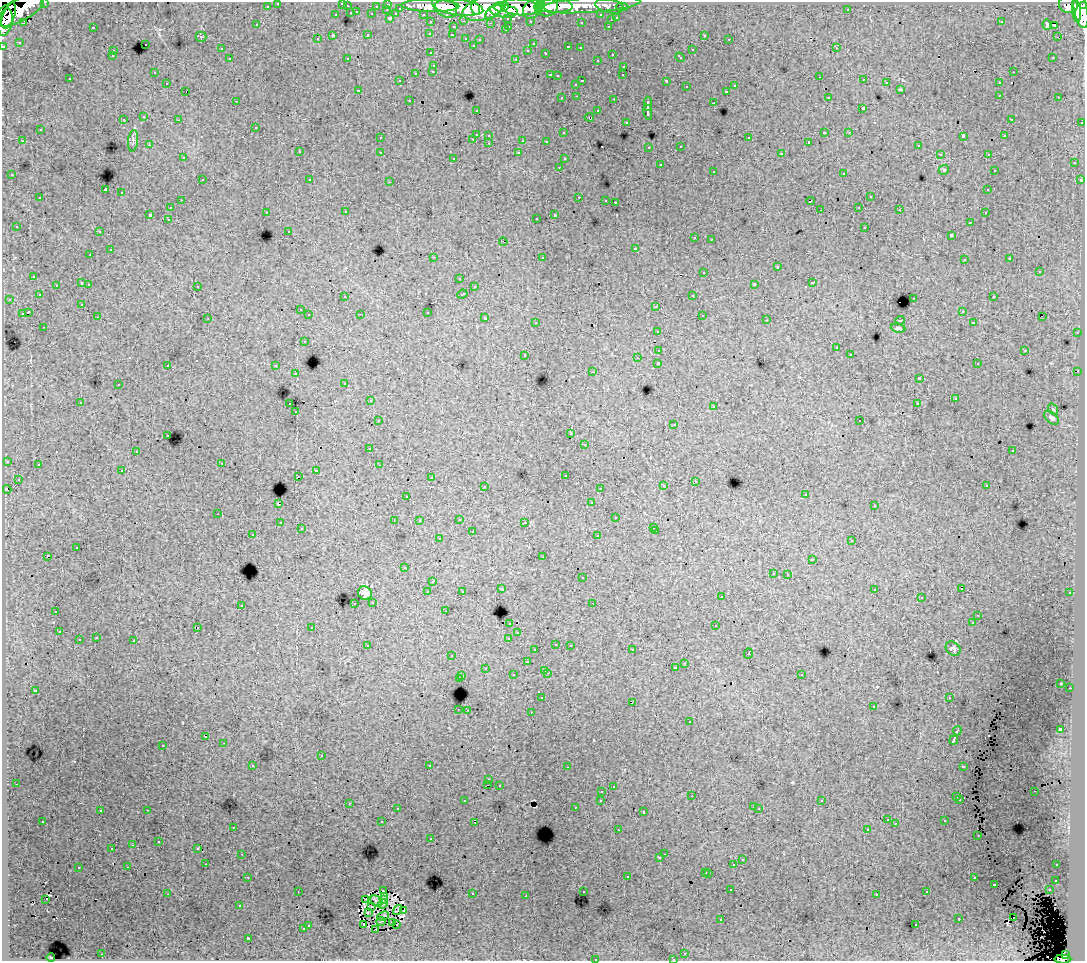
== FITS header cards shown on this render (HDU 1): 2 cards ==
NAXIS1  =                 1083
NAXIS2  =                  959

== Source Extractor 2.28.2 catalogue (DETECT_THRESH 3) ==
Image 1083 x 959 px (HDU 1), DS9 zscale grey, 1 PNG px = 1 image px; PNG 1087 x 963 px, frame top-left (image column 1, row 959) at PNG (2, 2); each listed source drawn as its Kron ellipse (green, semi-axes under 4 px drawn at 4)
Background 154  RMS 1.1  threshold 3.21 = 3 sigma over >= 5 px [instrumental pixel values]
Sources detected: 528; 5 with non-positive FLUX_AUTO (blend fragments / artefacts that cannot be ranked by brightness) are neither listed nor drawn; of the other 523, the 500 brightest by FLUX_AUTO listed and drawn (23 fainter detections omitted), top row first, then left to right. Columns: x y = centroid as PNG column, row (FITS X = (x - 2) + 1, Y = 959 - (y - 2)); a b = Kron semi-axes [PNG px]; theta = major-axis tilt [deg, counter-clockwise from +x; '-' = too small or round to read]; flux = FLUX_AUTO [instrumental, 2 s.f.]
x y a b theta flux
45 2 3 2 - 2800
278 3 3 3 - 2200
342 3 3 3 - 800
388 4 3 3 - 4500
557 5 15 7 -4 150000
590 5 50 7 4 190000
1068 5 9 8 - 99000
267 6 3 3 - 1600
347 6 3 3 - 880
376 6 3 2 - 780
430 6 29 6 -1 240000
445 6 14 9 -40 170000
540 6 6 4 27 58000
610 6 15 6 -12 27000
1084 6 4 3 - 66000
502 7 7 4 13 160000
520 7 19 8 -5 350000
547 7 10 9 - 180000
622 7 6 3 0 3000
400 8 3 3 - 690
459 8 24 7 -6 430000
484 8 22 11 17 380000
476 9 6 4 -72 97000
532 9 10 8 59 190000
848 9 2 2 - 60
387 10 3 2 - 220
494 10 11 5 40 150000
1081 10 19 6 -78 370000
18 11 29 11 26 340000
504 11 14 6 -5 210000
538 11 4 4 - 71000
1076 11 11 4 -83 210000
357 12 3 2 - 230
351 13 3 3 - 700
372 14 3 3 - 1200
396 14 3 3 - 710
423 14 3 2 - 1900
336 15 3 3 - 400
601 15 3 3 - 1500
9 16 13 6 70 190000
390 18 3 3 - 1200
508 18 3 3 - 1100
617 18 3 3 - 470
611 20 3 3 - 470
464 21 3 2 - 320
530 21 3 3 - 1300
5 22 14 7 79 210000
431 22 3 3 - 2000
581 22 3 3 - 120
1001 22 3 2 - 54
23 23 3 3 - 160
490 23 3 2 - 120
1047 24 5 4 - 550
257 25 3 3 - 200
1054 25 4 2 - 120
509 26 3 2 - 360
608 26 3 2 - 290
93 27 3 3 - 810
453 27 3 3 - 300
505 30 3 2 - 170
430 33 3 3 - 170
368 34 3 3 - 490
452 35 3 2 - 180
704 35 3 3 - 250
333 36 3 3 - 1200
201 37 5 5 - 89
1057 37 2 2 - 240
466 38 3 3 - 400
317 39 3 3 - 130
729 39 2 2 - 60
480 40 3 3 - 140
19 42 3 3 - 95
145 44 3 3 - 360
533 44 4 3 - 120
473 45 3 2 - 100
3 46 3 3 - 5100
568 47 3 3 - 220
580 48 3 3 - 170
836 48 3 2 - 170
221 49 3 3 - 150
528 50 3 3 - 190
692 50 3 3 - 430
113 51 3 2 - 300
431 53 3 2 - 160
546 53 3 3 - 290
612 54 3 2 - 360
112 56 3 3 - 140
680 57 5 3 - 270
1053 57 3 2 - 110
347 58 3 2 - 74
230 59 3 3 - 250
516 59 3 2 - 500
597 60 3 2 - 160
434 65 3 3 - 270
624 66 3 3 - 320
433 71 3 3 - 190
154 72 3 2 - 91
1013 72 3 2 - 250
416 73 3 3 - 590
550 75 3 2 - 460
623 75 3 2 - 140
558 76 3 3 - 160
820 77 2 2 - 93
70 79 3 2 - 130
864 80 3 2 - 130
399 81 3 2 - 160
582 81 3 2 - 410
666 81 3 3 - 820
167 83 3 2 - 250
886 83 3 2 - 310
999 83 3 3 - 220
576 84 3 3 - 220
734 86 3 3 - 300
686 87 3 3 - 260
900 89 3 2 - 50
358 90 3 3 - 150
186 91 3 2 - 220
726 91 3 3 - 200
1000 95 3 2 - 320
577 96 3 2 - 200
828 97 3 3 - 200
1059 97 3 2 - 140
562 98 3 3 - 220
614 99 3 2 - 440
409 100 3 2 - 170
236 101 2 2 - 54
714 103 3 3 - 1000
648 104 7 3 89 2000
863 109 3 3 - 870
476 110 3 2 - 140
598 111 3 3 - 270
648 112 8 3 -82 2000
144 117 3 3 - 310
589 117 4 3 - 180
1011 119 3 2 - 130
123 120 3 3 - 410
179 120 3 2 - 250
626 122 3 3 - 230
1082 122 3 3 - 690
256 127 3 3 - 180
40 130 3 3 - 410
824 132 3 3 - 650
849 132 3 3 - 72
563 133 3 3 - 210
476 134 3 3 - 810
489 135 3 3 - 280
963 136 4 2 - 450
1004 136 3 3 - 170
380 138 3 2 - 140
749 138 3 3 - 460
473 139 3 2 - 220
523 140 3 3 - 810
22 141 3 2 - 240
133 141 11 5 82 160
546 141 3 2 - 120
809 142 3 3 - 110
489 143 3 2 - 240
149 145 4 4 - 74
681 146 3 3 - 210
918 146 3 2 - 86
649 147 3 2 - 120
299 152 3 3 - 320
380 152 3 3 - 250
519 153 3 3 - 170
781 154 4 3 - 2100
940 154 3 3 - 79
988 154 3 2 - 200
183 158 3 3 - 180
454 158 3 2 - 120
564 159 3 3 - 160
1074 163 3 3 - 340
660 165 3 3 - 530
559 167 3 2 - 130
944 170 5 4 - 100
994 170 2 2 - 62
713 171 3 3 - 440
844 173 3 3 - 500
12 175 3 3 - 330
202 180 3 2 - 400
310 180 3 3 - 170
1081 180 3 2 - 120
390 182 3 2 - 360
105 190 3 3 - 8800
988 190 3 3 - 190
122 193 3 3 - 530
579 197 3 2 - 350
870 197 3 3 - 440
40 198 3 2 - 280
181 200 3 2 - 140
606 200 3 2 - 96
810 201 4 3 - 450
615 202 3 3 - 1200
859 207 3 2 - 240
171 208 3 3 - 270
820 210 2 2 - 66
899 210 3 2 - 130
266 212 3 2 - 280
346 212 3 2 - 110
985 213 3 2 - 110
150 214 3 3 - 960
555 215 4 3 - 1300
536 218 3 2 - 87
168 219 3 2 - 200
970 222 3 3 - 200
16 226 3 3 - 100
865 227 3 3 - 380
289 231 3 3 - 130
99 232 3 2 - 220
951 235 4 3 - 1300
694 238 3 3 - 200
711 239 3 2 - 220
503 242 4 2 - 110
636 248 3 3 - 550
110 250 3 3 - 480
90 255 3 2 - 170
433 257 3 2 - 700
542 257 3 3 - 490
1010 259 3 3 - 130
964 260 3 2 - 140
777 267 3 3 - 610
1039 271 3 3 - 570
704 272 3 3 - 380
34 276 3 3 - 300
459 278 3 2 - 130
82 283 3 3 - 670
812 283 3 3 - 500
89 284 3 2 - 310
754 284 4 3 - 1800
56 285 3 2 - 140
197 286 3 3 - 330
474 287 3 3 - 340
462 294 5 3 - 580
39 295 3 3 - 180
693 295 3 2 - 210
345 297 3 3 - 220
993 297 3 2 - 280
914 298 3 2 - 510
9 299 3 2 - 170
82 304 3 3 - 140
656 306 3 3 - 480
300 310 3 3 - 210
962 311 3 2 - 140
28 312 4 3 - 1700
427 312 3 3 - 640
22 314 4 3 - 470
361 314 2 2 - 48
309 315 3 3 - 260
702 315 3 2 - 120
98 317 3 2 - 200
1042 317 2 2 - 69
485 318 3 3 - 580
208 319 2 2 - 50
767 320 3 2 - 110
900 320 4 2 - 60
536 322 3 3 - 200
973 323 3 3 - 190
44 327 3 2 - 210
898 328 7 4 -7 140
658 331 3 3 - 230
1077 333 3 2 - 250
304 341 3 3 - 340
836 348 3 3 - 140
659 350 3 3 - 610
1025 350 3 3 - 310
850 354 3 2 - 120
525 355 3 3 - 390
637 358 3 2 - 68
658 363 3 3 - 2400
977 364 3 2 - 150
168 365 3 3 - 280
276 366 3 3 - 320
1078 371 2 2 - 530
593 372 3 2 - 770
296 374 3 2 - 280
919 379 4 3 - 2600
345 383 3 3 - 150
118 385 3 2 - 230
955 399 3 3 - 210
370 401 3 2 - 210
80 402 3 3 - 290
290 404 3 2 - 450
917 404 4 2 - 47
714 406 3 3 - 220
1053 409 6 3 -53 93
296 412 3 2 - 130
1052 418 9 5 -41 210
378 421 3 3 - 220
860 421 2 2 - 49
674 424 2 2 - 72
571 434 3 2 - 57
168 435 3 2 - 280
585 444 3 2 - 93
370 449 3 2 - 78
136 451 3 2 - 72
1013 451 3 3 - 160
7 461 3 3 - 330
222 463 3 2 - 150
38 465 3 3 - 400
379 465 2 2 - 57
316 470 3 2 - 390
122 471 3 2 - 120
565 475 3 3 - 270
298 476 2 2 - 62
431 478 3 3 - 120
18 479 3 3 - 170
695 481 3 2 - 160
485 486 3 2 - 280
663 486 3 3 - 210
987 486 3 3 - 120
600 488 3 2 - 180
7 489 4 3 - 610
806 494 3 2 - 83
407 496 3 2 - 81
592 503 3 3 - 150
278 504 3 3 - 880
874 506 3 3 - 160
218 514 3 2 - 200
616 518 3 3 - 330
459 519 3 2 - 290
394 521 2 2 - 50
419 521 3 3 - 180
525 522 3 3 - 150
280 523 3 2 - 190
654 527 3 3 - 250
301 529 3 2 - 130
656 531 3 2 - 170
472 532 3 3 - 520
253 535 3 2 - 180
598 536 3 3 - 310
439 539 3 3 - 280
852 541 3 3 - 280
77 548 3 3 - 970
47 556 3 3 - 1200
543 557 3 2 - 170
812 559 2 2 - 53
404 568 3 2 - 100
773 573 3 2 - 140
788 574 3 2 - 240
582 578 3 3 - 260
433 582 3 2 - 170
501 589 3 3 - 280
874 589 3 3 - 270
961 589 3 2 - 220
462 591 3 3 - 110
428 592 3 3 - 390
365 593 7 6 - 390
1070 593 3 3 - 220
721 597 3 3 - 200
921 598 2 2 - 49
373 602 3 3 - 210
355 603 2 2 - 140
593 603 3 2 - 65
241 605 3 3 - 310
56 611 3 3 - 460
445 611 3 2 - 91
978 615 2 2 - 49
510 623 3 3 - 290
972 623 3 2 - 71
716 626 3 3 - 520
197 627 3 2 - 330
312 627 3 3 - 200
59 632 3 2 - 190
518 633 3 2 - 150
96 638 3 2 - 200
509 638 3 3 - 450
79 640 3 3 - 360
134 641 3 3 - 670
556 644 3 2 - 210
570 645 3 2 - 290
368 646 4 3 - 210
953 649 8 6 -39 220
535 650 3 3 - 210
632 650 3 2 - 170
748 653 5 3 - 600
452 656 3 2 - 150
527 662 3 3 - 310
685 663 3 2 - 260
485 668 3 3 - 190
676 668 3 3 - 290
545 670 3 3 - 380
547 673 3 2 - 470
801 674 3 3 - 280
513 675 3 3 - 320
462 676 3 2 - 280
459 679 3 3 - 950
1061 683 3 2 - 100
1070 688 2 2 - 150
35 690 3 3 - 130
542 698 3 3 - 1600
949 698 3 2 - 89
632 702 3 2 - 180
873 707 3 2 - 220
459 709 3 2 - 320
467 710 2 2 - 140
531 712 3 2 - 360
690 722 3 3 - 210
1060 729 3 3 - 2500
957 731 5 3 - 990
206 737 3 2 - 280
954 740 5 3 - 2800
224 743 3 2 - 230
163 745 3 3 - 310
321 756 3 3 - 500
253 765 3 2 - 240
430 766 3 3 - 3500
963 766 4 3 - 550
567 767 3 2 - 81
489 780 3 3 - 170
16 784 3 2 - 170
488 785 3 2 - 66
499 785 3 2 - 130
613 787 3 3 - 160
602 791 3 2 - 100
1034 791 3 2 - 130
692 796 2 2 - 48
957 797 3 3 - 540
601 800 3 3 - 280
960 800 3 2 - 89
464 801 3 2 - 130
822 801 3 2 - 80
349 803 3 2 - 210
754 807 3 2 - 170
576 808 3 3 - 200
397 809 3 3 - 260
759 809 2 2 - 60
147 810 3 2 - 350
100 811 3 3 - 180
644 812 3 3 - 660
887 819 3 3 - 90
43 821 3 2 - 190
945 821 3 2 - 190
382 822 3 3 - 900
475 822 3 2 - 71
896 824 3 2 - 60
233 827 3 2 - 99
867 829 2 2 - 56
618 830 3 2 - 120
978 835 2 2 - 63
431 839 3 2 - 68
159 842 3 3 - 300
133 845 3 2 - 63
112 848 3 2 - 88
198 848 3 3 - 77
242 854 3 2 - 240
664 854 2 2 - 160
660 858 3 3 - 100
742 860 3 3 - 290
206 864 2 2 - 130
734 865 3 3 - 780
1057 865 3 2 - 180
128 867 3 2 - 130
78 868 3 3 - 540
706 872 3 3 - 280
709 873 3 3 - 600
627 876 3 3 - 360
248 877 3 2 - 180
974 878 3 3 - 300
1056 880 3 3 - 230
994 884 3 3 - 550
731 890 3 2 - 110
1049 890 3 2 - 350
298 891 2 2 - 71
383 891 3 3 - 89
583 892 2 2 - 55
927 892 3 3 - 290
167 894 3 2 - 940
472 894 3 3 - 520
877 894 3 3 - 160
385 896 4 3 - 170
526 896 3 2 - 120
46 899 2 2 - 93
366 899 3 2 - 47
383 899 3 2 - 71
376 901 7 4 -36 150
383 904 5 3 - 99
240 906 3 3 - 130
371 906 3 2 - 76
398 910 5 3 - 130
404 910 3 2 - 83
368 913 3 2 - 72
383 916 6 2 23 81
1013 918 2 2 - 190
721 919 3 3 - 100
959 919 3 3 - 300
381 921 5 2 - 77
392 922 4 2 - 63
397 924 3 2 - 48
308 925 3 3 - 280
364 925 3 2 - 240
916 925 3 2 - 150
303 929 3 3 - 430
376 929 3 2 - 81
248 938 3 3 - 1700
685 953 3 2 - 280
102 954 2 2 - 280
1065 955 4 4 - 48000
51 958 4 2 - 49
595 959 3 2 - 260
673 959 3 2 - 120
1063 959 8 4 1 81000
At the frame edge (FLAGS 8, measured only in part): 9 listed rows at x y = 45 2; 278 3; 342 3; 1084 6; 5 22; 3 46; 595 959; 673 959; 1063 959
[23 fainter detections neither listed nor drawn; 5 non-positive-flux detections neither listed nor drawn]